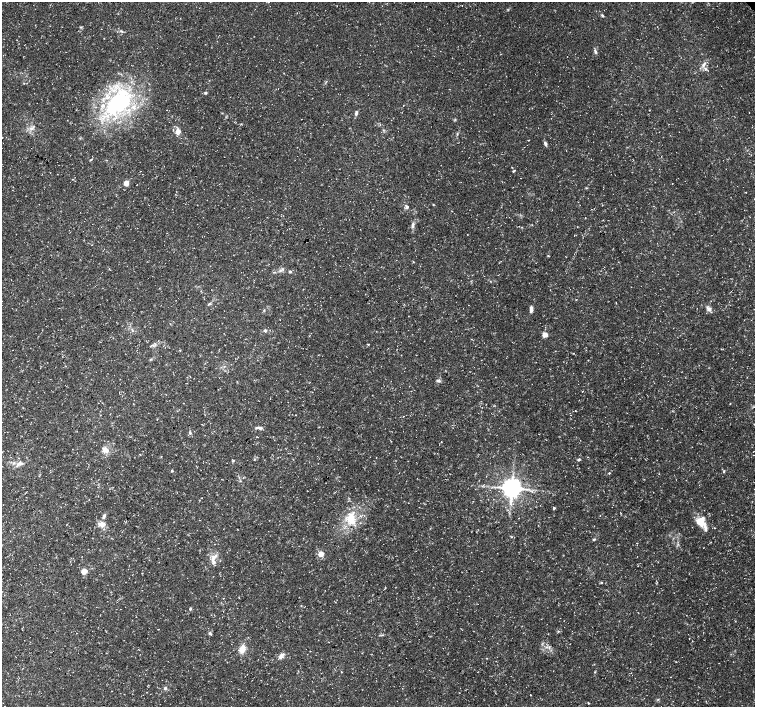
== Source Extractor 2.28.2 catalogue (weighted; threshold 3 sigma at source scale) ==
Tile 7 of 4 x 4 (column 3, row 2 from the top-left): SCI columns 3016-4520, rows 3032-4440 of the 6024 x 5998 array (HDU 1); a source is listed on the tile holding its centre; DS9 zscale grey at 2 x 2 block average (1 PNG px = mean of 2 x 2 image px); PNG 757 x 709 px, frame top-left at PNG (2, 2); no overlay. Shown black and unused: <1% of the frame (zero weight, under 3 of 5 exposures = <1% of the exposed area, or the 3 px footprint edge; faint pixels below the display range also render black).
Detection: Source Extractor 2.28.2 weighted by HDU 2 'WHT'; one run over the whole footprint, this tile lists its part. Background 0.0257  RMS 0.0026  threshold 0.0116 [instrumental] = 3 sigma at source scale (4.5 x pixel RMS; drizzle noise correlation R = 1.50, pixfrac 1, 0.0396/0.0396 arcsec/px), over >= 5 px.
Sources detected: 76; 1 long thin detection or spike segment (spike, bleed or trail) — not listed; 3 inside a brighter listed object's ellipse — not listed separately; the other 72 listed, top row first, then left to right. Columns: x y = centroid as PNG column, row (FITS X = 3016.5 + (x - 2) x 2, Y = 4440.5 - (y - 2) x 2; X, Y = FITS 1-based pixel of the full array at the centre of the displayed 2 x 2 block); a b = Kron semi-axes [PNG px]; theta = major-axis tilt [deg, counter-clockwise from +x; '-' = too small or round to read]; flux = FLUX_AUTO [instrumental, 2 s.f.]
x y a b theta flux
602 15 4 3 - 0.8
121 31 5 3 - 0.85
595 51 6 3 -66 1.2
704 64 7 4 55 2.1
24 83 2 2 - 0.31
205 93 3 3 - 0.89
118 103 41 26 33 69
356 113 6 3 85 1.3
241 124 2 2 - 0.35
178 131 9 7 90 3.1
457 134 3 2 - 0.49
2 138 3 2 - 0.29
545 143 6 3 -66 1.4
91 160 4 2 - 0.44
513 171 3 3 - 0.6
73 179 2 2 - 0.26
126 183 6 4 82 3.5
586 188 3 3 - 0.44
407 207 5 3 - 1.2
413 224 6 4 72 1.4
522 227 3 2 - 0.28
548 256 3 2 - 0.34
413 262 3 2 - 0.31
109 269 3 2 - 0.29
283 269 4 2 - 0.58
290 272 3 2 - 1.4
576 300 2 2 - 0.29
209 304 5 3 - 0.72
531 309 7 3 84 2.1
709 309 7 5 29 1.9
132 331 4 2 - 0.59
265 331 4 3 - 0.95
545 335 3 3 - 12
368 344 3 2 - 0.44
153 345 3 2 - 0.63
180 350 3 2 - 0.28
555 351 2 2 - 0.2
150 359 4 2 - 0.6
438 381 6 3 -13 1.2
571 415 2 2 - 0.2
259 428 9 3 -1 1.9
190 433 4 4 - 0.95
106 450 9 7 -28 3.3
579 459 4 3 - 0.8
233 460 3 3 - 0.63
20 463 5 3 - 1.2
172 471 3 3 - 0.56
724 472 4 3 - 0.53
609 473 4 2 - 0.53
511 488 5 5 - 550
554 508 4 3 - 0.6
104 516 8 3 66 1.5
351 519 16 10 -90 12
701 521 12 11 - 8
102 524 9 6 -9 3.8
594 539 4 3 - 0.67
637 543 2 2 - 0.21
321 554 3 3 - 14
214 557 12 4 47 3.1
84 571 3 3 - 16
601 582 3 3 - 0.44
190 609 4 3 - 0.65
158 629 2 2 - 0.23
558 631 4 2 - 0.49
210 633 4 4 - 0.89
242 649 9 6 71 5.4
281 656 9 5 41 2.3
341 672 2 2 - 0.29
165 688 4 3 - 0.91
530 695 2 2 - 0.28
658 699 3 2 - 0.43
588 703 3 2 - 0.41
Isophote crosses this tile's border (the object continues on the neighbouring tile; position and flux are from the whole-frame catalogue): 1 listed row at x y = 2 138
Diffuse or blended objects may show on this block-average render without a row.